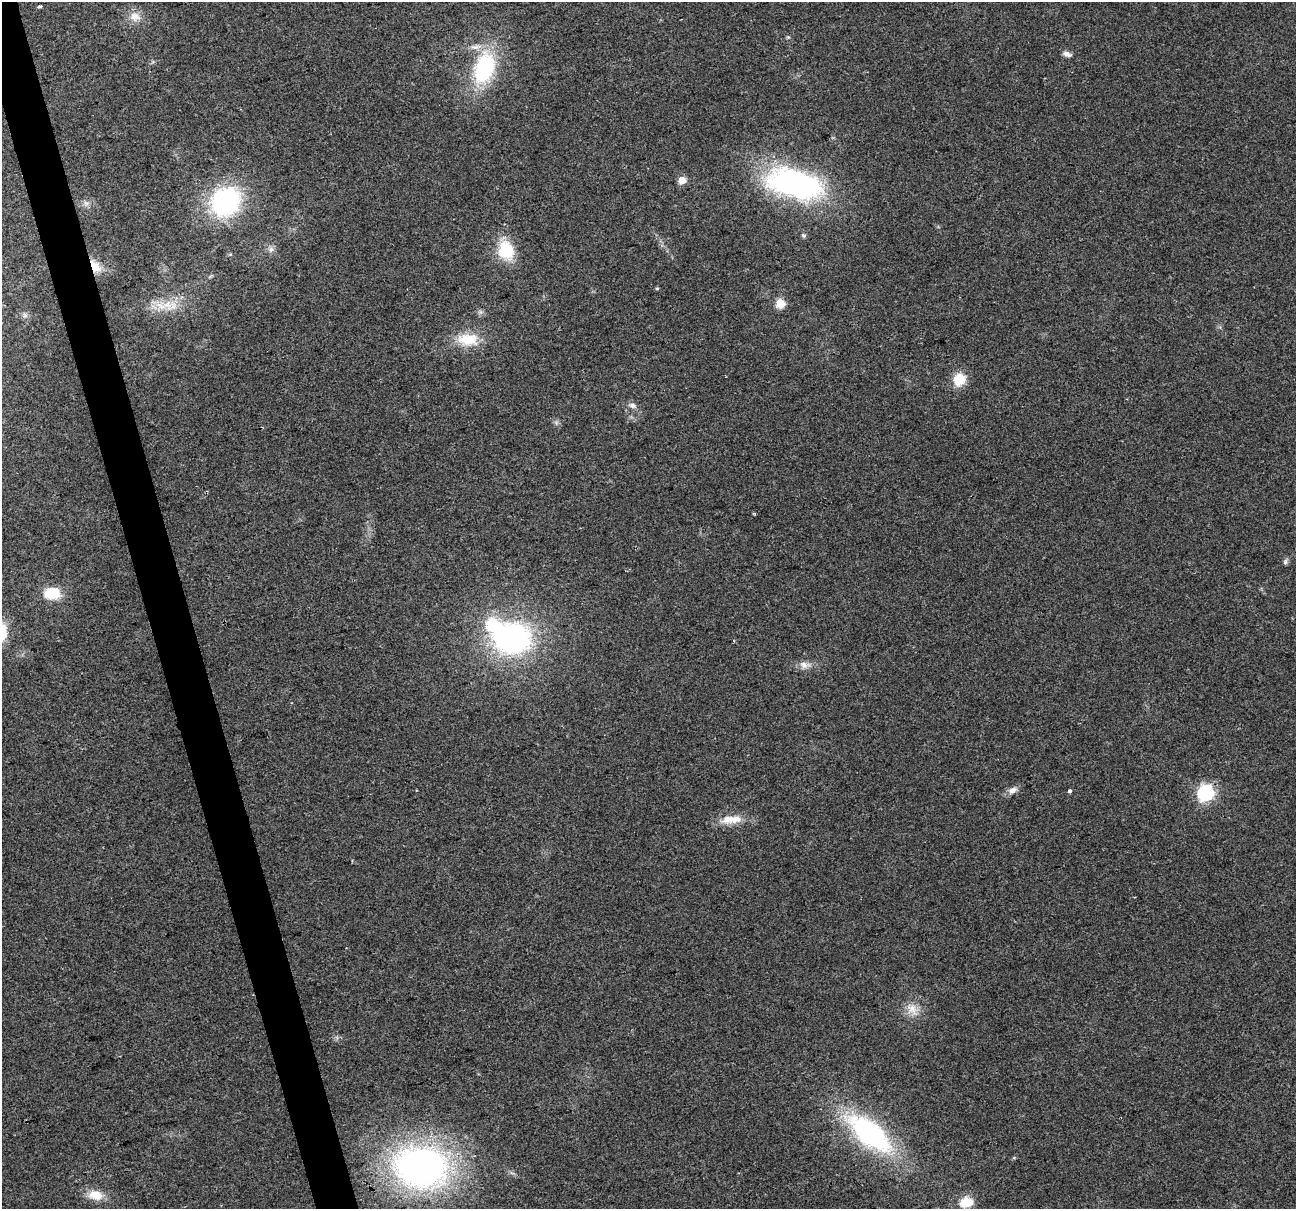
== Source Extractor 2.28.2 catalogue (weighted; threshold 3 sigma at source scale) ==
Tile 11 of 4 x 4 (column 3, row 3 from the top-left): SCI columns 2587-3880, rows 1306-2512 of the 5173 x 4973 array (HDU 1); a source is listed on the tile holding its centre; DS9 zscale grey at full resolution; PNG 1298 x 1211 px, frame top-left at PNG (2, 2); no overlay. Shown black and unused: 3% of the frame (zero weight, under 2 of 3 exposures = <1% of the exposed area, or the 3 px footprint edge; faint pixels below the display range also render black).
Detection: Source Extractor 2.28.2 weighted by HDU 2 'WHT'; one run over the whole footprint, this tile lists its part. Background 0.0557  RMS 0.0074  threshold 0.0334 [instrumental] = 3 sigma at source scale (4.5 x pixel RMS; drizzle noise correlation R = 1.50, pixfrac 1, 0.0396/0.0396 arcsec/px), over >= 5 px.
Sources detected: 38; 1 inside a brighter object's white glare — not listed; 2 inside a brighter listed object's ellipse — not listed separately; the other 35 listed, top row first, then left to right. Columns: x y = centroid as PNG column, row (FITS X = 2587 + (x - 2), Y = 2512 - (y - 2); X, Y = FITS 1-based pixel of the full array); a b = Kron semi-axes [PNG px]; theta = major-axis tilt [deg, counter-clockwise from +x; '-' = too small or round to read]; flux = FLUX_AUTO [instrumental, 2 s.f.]
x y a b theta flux
40 6 4 3 - 1.3
135 16 16 12 -9 8.5
788 37 5 4 - 0.91
1067 54 11 6 -19 3.5
484 68 37 23 73 71
682 180 5 5 - 19
795 184 58 28 -14 180
226 202 29 25 41 110
86 203 8 6 -42 2.6
803 236 6 5 - 1.3
271 249 9 8 - 3.1
506 250 24 18 -73 29
95 266 18 11 -54 12
657 288 5 4 - 0.87
780 303 7 6 - 16
167 304 35 12 -7 19
480 312 6 6 - 1.9
25 315 7 6 - 2.1
468 339 30 17 -3 22
959 380 14 12 62 17
632 405 11 7 -13 3.5
754 514 4 3 - 0.79
1285 562 8 5 66 2
52 593 17 12 0 20
512 638 35 28 -7 180
805 665 16 9 -3 6
1013 790 13 8 25 4.5
1070 791 3 3 - 4.8
1206 793 7 6 - 230
728 819 24 13 3 12
912 1009 21 13 -61 10
870 1133 49 21 -39 140
421 1167 50 37 -6 320
96 1195 19 12 -10 13
966 1202 6 5 - 63
Overlapping masked pixels (flux is a lower limit): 1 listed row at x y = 95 266